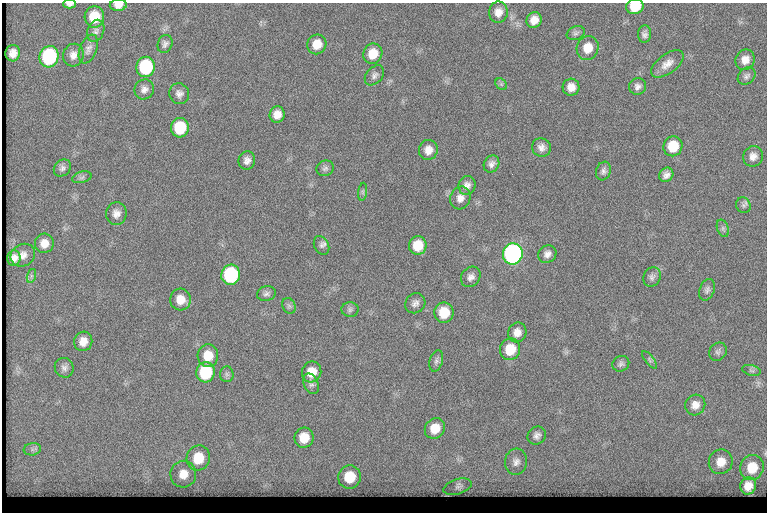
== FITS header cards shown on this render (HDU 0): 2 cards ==
NAXIS1  =                  765
NAXIS2  =                  510

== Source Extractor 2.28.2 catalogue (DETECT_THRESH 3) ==
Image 765 x 510 px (HDU 0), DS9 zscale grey, 1 PNG px = 1 image px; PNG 769 x 514 px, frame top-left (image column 1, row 510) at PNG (2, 3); each listed source drawn as its Kron ellipse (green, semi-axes under 4 px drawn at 4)
Background 128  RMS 6.8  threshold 20.5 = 3 sigma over >= 5 px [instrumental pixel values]
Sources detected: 91; all 91 listed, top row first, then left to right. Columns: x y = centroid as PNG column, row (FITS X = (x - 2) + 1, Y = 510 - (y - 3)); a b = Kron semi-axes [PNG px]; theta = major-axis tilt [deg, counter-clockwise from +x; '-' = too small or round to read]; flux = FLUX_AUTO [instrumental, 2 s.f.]
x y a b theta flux
69 4 6 3 0 1600
118 5 8 6 4 3200
635 6 9 7 20 12000
498 12 11 9 83 4100
94 17 11 9 85 13000
534 20 8 7 - 4300
96 31 11 8 68 2000
576 33 9 6 21 1400
645 34 8 6 85 1800
165 44 9 7 67 1700
317 44 10 9 - 6300
588 48 12 11 - 7200
88 49 15 8 68 2600
13 53 8 7 - 3600
373 54 10 9 - 8200
73 55 11 10 - 3300
49 57 11 9 75 56000
745 60 10 9 - 4000
667 64 19 9 37 4500
146 67 10 9 - 39000
374 75 11 8 47 1900
747 76 10 7 42 1600
501 84 6 5 - 970
638 86 8 8 - 2000
571 87 8 8 - 4000
144 89 10 9 - 2600
179 94 10 10 - 2500
277 114 8 7 - 3900
180 128 10 9 - 20000
673 146 10 9 - 12000
541 147 9 9 - 2600
428 150 10 9 - 4100
753 156 10 9 - 3000
247 160 9 8 - 2500
491 164 9 7 60 2000
62 168 9 7 44 1700
325 168 9 7 25 1400
603 171 9 7 70 1600
666 175 7 6 - 2300
82 177 10 5 15 1300
467 185 9 8 - 2600
363 192 9 4 82 900
460 198 11 10 - 3300
743 205 8 7 - 1400
116 214 11 10 - 3300
723 228 9 5 -69 1200
44 243 9 9 - 4300
321 245 10 7 -61 1600
418 245 9 8 - 8900
513 254 10 10 - 180000
547 254 9 8 - 2500
23 255 13 11 32 3600
14 258 8 6 81 3100
231 275 10 9 - 52000
31 276 7 4 72 940
471 277 11 9 52 2500
652 277 10 8 64 1800
707 290 11 7 70 1700
266 294 9 7 15 1600
180 300 11 10 - 6000
415 303 10 9 - 2300
289 306 8 6 -63 1200
350 310 8 7 - 1400
444 313 10 9 - 10000
517 332 10 9 - 3700
83 341 10 9 - 4300
510 349 11 10 - 11000
718 352 10 8 50 1600
208 356 11 10 - 8300
649 360 11 4 -51 980
436 361 11 6 72 1500
621 364 9 7 32 1400
64 368 10 9 - 2000
751 370 9 5 -14 1100
205 372 10 9 - 26000
312 372 10 9 - 6700
227 374 8 6 87 1200
311 384 11 7 -66 1600
695 405 10 10 - 3700
435 428 11 9 49 7900
537 435 9 8 - 2100
304 438 10 9 - 8100
32 449 9 6 7 1500
198 458 13 11 68 12000
516 462 13 11 84 3400
721 462 12 12 - 6500
752 468 13 11 62 11000
183 474 13 13 - 6500
350 477 12 11 - 14000
748 486 9 8 - 5000
458 487 14 7 17 1900
At the frame edge (FLAGS 8, measured only in part): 3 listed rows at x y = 69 4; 118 5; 635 6